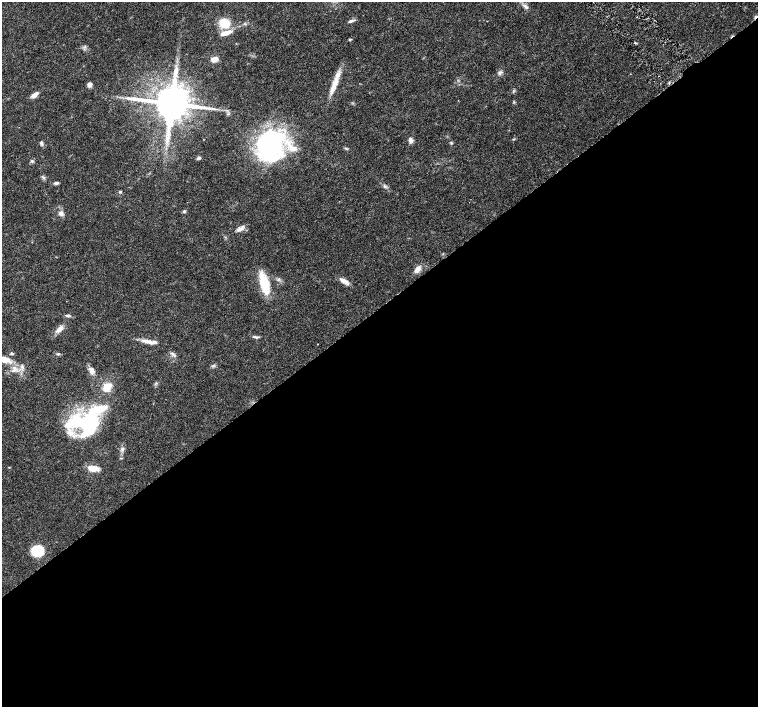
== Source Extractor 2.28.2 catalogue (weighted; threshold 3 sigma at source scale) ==
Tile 15 of 4 x 4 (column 3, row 4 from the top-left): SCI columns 3029-4539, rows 212-1621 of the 6057 x 6002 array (HDU 1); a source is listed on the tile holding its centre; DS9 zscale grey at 2 x 2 block average (1 PNG px = mean of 2 x 2 image px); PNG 760 x 709 px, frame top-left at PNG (2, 2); no overlay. Shown black and unused: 57% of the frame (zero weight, under 4 of 8 exposures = <1% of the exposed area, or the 3 px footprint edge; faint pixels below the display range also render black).
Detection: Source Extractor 2.28.2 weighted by HDU 2 'WHT'; one run over the whole footprint, this tile lists its part. Background 0.0161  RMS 0.0013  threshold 0.00541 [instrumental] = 3 sigma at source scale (4.09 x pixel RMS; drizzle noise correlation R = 1.36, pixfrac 0.8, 0.0396/0.0396 arcsec/px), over >= 5 px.
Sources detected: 57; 4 inside a brighter object's white glare — not listed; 5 inside a brighter listed object's ellipse — not listed separately; the other 48 listed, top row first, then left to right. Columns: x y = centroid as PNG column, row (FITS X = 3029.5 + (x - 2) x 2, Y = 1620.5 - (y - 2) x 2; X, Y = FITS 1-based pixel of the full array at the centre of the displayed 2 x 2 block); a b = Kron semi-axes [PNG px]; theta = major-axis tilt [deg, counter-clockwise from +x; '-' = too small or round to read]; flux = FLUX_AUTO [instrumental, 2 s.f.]
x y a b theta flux
526 6 9 4 -38 0.93
755 17 6 3 56 0.44
351 21 9 3 15 0.73
224 23 9 7 -20 7.6
226 33 17 6 18 2.7
350 39 4 3 - 0.3
635 43 4 2 - 0.27
214 59 6 5 - 2.5
500 73 6 5 - 0.76
334 84 30 6 69 4.5
90 85 5 4 - 1.4
34 95 10 5 38 1.5
514 102 3 2 - 0.21
172 103 9 8 - 1000
167 138 5 3 - 0.7
514 139 4 3 - 0.29
411 141 6 5 - 1.1
41 143 6 4 -66 0.56
451 143 4 3 - 0.3
270 145 34 28 89 47
346 148 6 2 -5 0.31
199 158 5 4 - 0.56
32 161 5 4 - 0.44
43 177 6 3 -17 0.42
56 183 6 4 3 0.61
385 186 5 4 - 0.52
120 192 4 3 - 0.35
184 211 4 3 - 0.48
61 213 7 6 - 1.1
240 229 10 5 18 1.3
417 269 9 5 50 2.1
344 281 15 5 -29 1.7
264 283 26 10 -76 8.5
68 316 7 3 -4 0.6
59 329 12 5 39 1.9
255 337 8 3 -18 0.63
147 341 17 5 -13 2.2
12 353 5 4 - 0.39
172 353 5 3 - 0.54
58 354 4 3 - 0.4
3 359 16 6 -8 3.5
213 366 4 2 - 0.3
14 368 13 5 56 1.7
91 370 10 6 -62 1.6
90 420 44 21 55 26
122 449 5 5 - 0.8
93 468 11 6 -8 3.7
36 550 10 7 -23 4.8
Overlapping masked pixels (flux is a lower limit): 1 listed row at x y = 755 17
Isophote crosses this tile's border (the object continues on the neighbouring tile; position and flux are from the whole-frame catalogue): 1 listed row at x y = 3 359